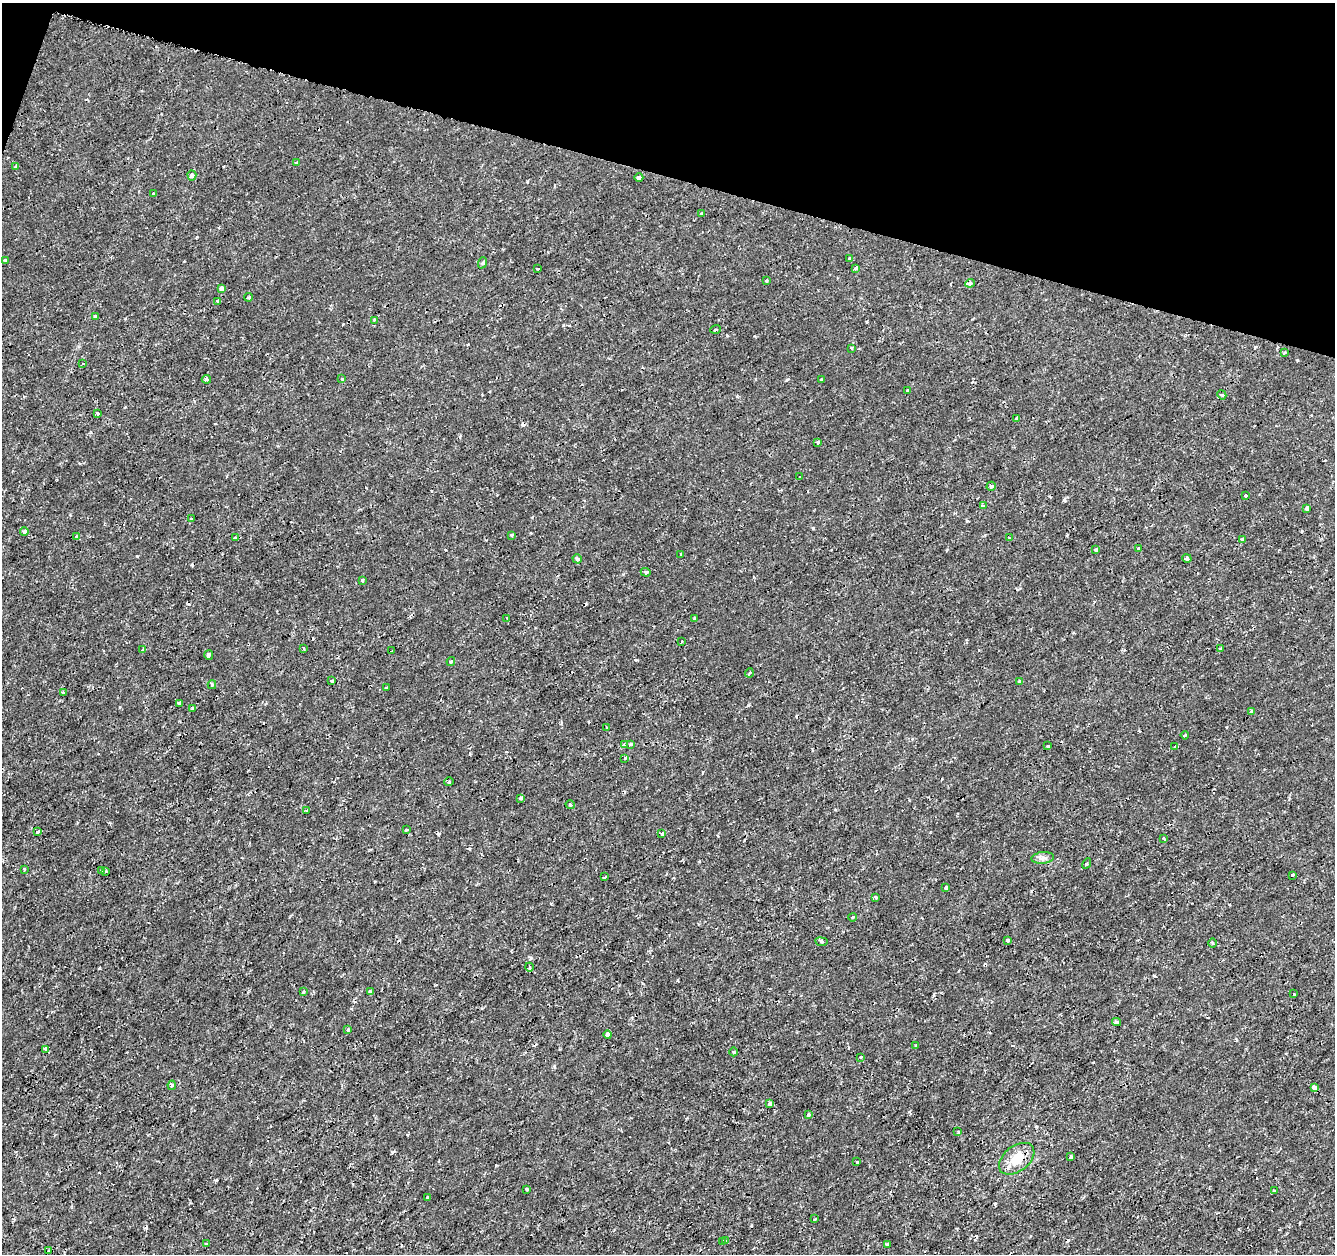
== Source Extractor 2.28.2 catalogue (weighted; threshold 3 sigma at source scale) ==
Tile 2 of 4 x 4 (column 2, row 1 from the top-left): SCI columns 1334-2666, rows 3975-5226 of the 5339 x 5500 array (HDU 1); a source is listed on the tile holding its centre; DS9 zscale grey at full resolution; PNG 1337 x 1256 px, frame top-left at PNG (2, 3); each listed source drawn as its Kron ellipse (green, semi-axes under 4 px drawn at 4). Shown black and unused: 14% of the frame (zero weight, under 2 of 3 exposures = <1% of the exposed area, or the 3 px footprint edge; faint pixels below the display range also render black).
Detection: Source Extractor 2.28.2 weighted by HDU 2 'WHT'; one run over the whole footprint, this tile lists its part. Background 1.41e-04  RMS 0.0011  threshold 0.00507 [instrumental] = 3 sigma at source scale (4.5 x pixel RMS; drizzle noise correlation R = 1.50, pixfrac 1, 0.0396/0.0396 arcsec/px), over >= 5 px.
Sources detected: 139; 15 cosmic-ray / hot-pixel residue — neither listed nor drawn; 1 inside a brighter listed object's ellipse — not listed separately; the other 123 listed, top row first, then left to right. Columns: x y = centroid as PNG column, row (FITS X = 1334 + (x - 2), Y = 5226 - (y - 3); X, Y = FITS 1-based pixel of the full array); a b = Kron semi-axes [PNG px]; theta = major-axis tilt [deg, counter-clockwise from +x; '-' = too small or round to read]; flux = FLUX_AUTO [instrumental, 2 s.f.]
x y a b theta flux
297 162 4 3 - 0.22
16 166 3 3 - 0.52
192 175 5 4 - 0.23
639 178 4 3 - 0.28
154 194 3 3 - 0.19
702 213 4 3 - 0.19
850 258 3 3 - 0.3
5 260 3 3 - 0.24
482 263 6 3 69 0.14
856 268 4 3 - 0.62
538 269 3 2 - 0.17
766 281 3 3 - 0.2
970 283 5 4 - 0.27
221 288 4 4 - 0.29
249 297 4 3 - 0.18
218 301 4 3 - 0.2
95 316 3 3 - 0.29
374 320 3 2 - 0.11
716 329 5 2 - 0.11
851 348 3 2 - 0.13
1284 353 3 3 - 0.19
83 364 3 3 - 0.16
206 379 5 4 - 0.23
342 379 4 3 - 0.098
821 380 3 3 - 0.23
908 391 3 3 - 0.18
1222 395 5 3 - 0.13
97 413 3 2 - 0.22
1017 418 3 2 - 0.14
818 442 3 3 - 0.27
800 477 3 2 - 0.089
991 486 4 4 - 0.22
1246 496 4 3 - 0.18
983 505 3 3 - 0.17
1307 508 4 3 - 0.29
191 519 4 3 - 0.11
24 532 4 4 - 0.37
512 535 4 3 - 0.17
76 536 3 3 - 0.12
235 537 3 3 - 0.17
1009 537 4 3 - 0.1
1242 540 4 3 - 0.16
1138 548 4 3 - 0.15
1096 550 4 3 - 0.38
681 555 3 2 - 0.13
1187 558 4 3 - 0.36
577 559 5 4 - 0.38
646 572 5 4 - 0.15
363 580 3 3 - 0.17
507 618 3 3 - 0.12
694 618 3 3 - 0.13
681 642 4 2 - 0.093
304 648 3 3 - 0.12
1220 648 4 3 - 0.11
143 650 4 3 - 0.15
392 651 3 2 - 0.13
209 655 5 4 - 0.22
451 661 4 3 - 0.17
749 673 4 3 - 0.1
332 681 3 2 - 0.13
1019 682 3 3 - 0.27
212 685 4 3 - 0.13
387 688 3 3 - 0.44
63 693 3 3 - 0.35
179 703 3 3 - 0.2
192 709 3 3 - 0.31
1252 712 4 3 - 0.44
607 727 3 2 - 0.18
1185 735 4 2 - 0.12
631 744 4 3 - 0.21
624 745 4 3 - 0.23
1048 746 3 3 - 0.11
1174 747 4 3 - 0.1
625 758 3 3 - 0.28
449 782 5 3 - 0.1
521 798 3 3 - 0.29
570 805 4 4 - 0.15
307 811 3 3 - 0.12
407 830 4 3 - 0.09
37 832 3 2 - 0.14
662 834 3 3 - 0.17
1164 838 3 2 - 0.1
1043 858 11 6 5 0.42
1087 863 5 4 - 0.16
24 870 3 2 - 0.16
101 871 3 2 - 0.17
105 871 3 3 - 0.19
1292 875 3 3 - 0.43
605 877 3 3 - 0.11
946 888 3 3 - 0.52
875 897 4 3 - 0.15
853 917 4 3 - 0.11
1007 940 4 3 - 0.32
821 942 6 3 -8 0.16
1212 943 5 3 - 0.11
529 967 4 3 - 0.12
304 992 3 2 - 0.15
370 992 3 3 - 0.37
1294 994 3 3 - 0.17
1117 1022 4 3 - 0.27
348 1030 4 3 - 0.14
608 1034 4 3 - 0.61
916 1046 3 3 - 0.57
46 1049 4 4 - 0.22
734 1052 4 3 - 0.12
860 1057 3 3 - 0.15
172 1085 5 4 - 0.16
1314 1087 4 4 - 0.85
770 1103 3 3 - 0.34
808 1115 3 3 - 0.74
958 1131 3 2 - 0.09
1071 1157 3 3 - 0.44
1017 1159 20 12 38 2
857 1162 2 2 - 0.09
526 1189 3 3 - 0.12
1274 1191 3 3 - 0.17
428 1197 3 3 - 0.53
815 1219 3 2 - 0.11
725 1240 3 3 - 0.2
722 1242 3 3 - 0.25
206 1244 3 3 - 0.14
887 1244 4 3 - 0.26
49 1250 4 3 - 0.12
Overlapping masked pixels (flux is a lower limit): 1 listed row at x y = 1314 1087
Unlisted compact peaks at least as high as the median listed source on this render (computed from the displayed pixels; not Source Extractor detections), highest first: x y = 1064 500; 1297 360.